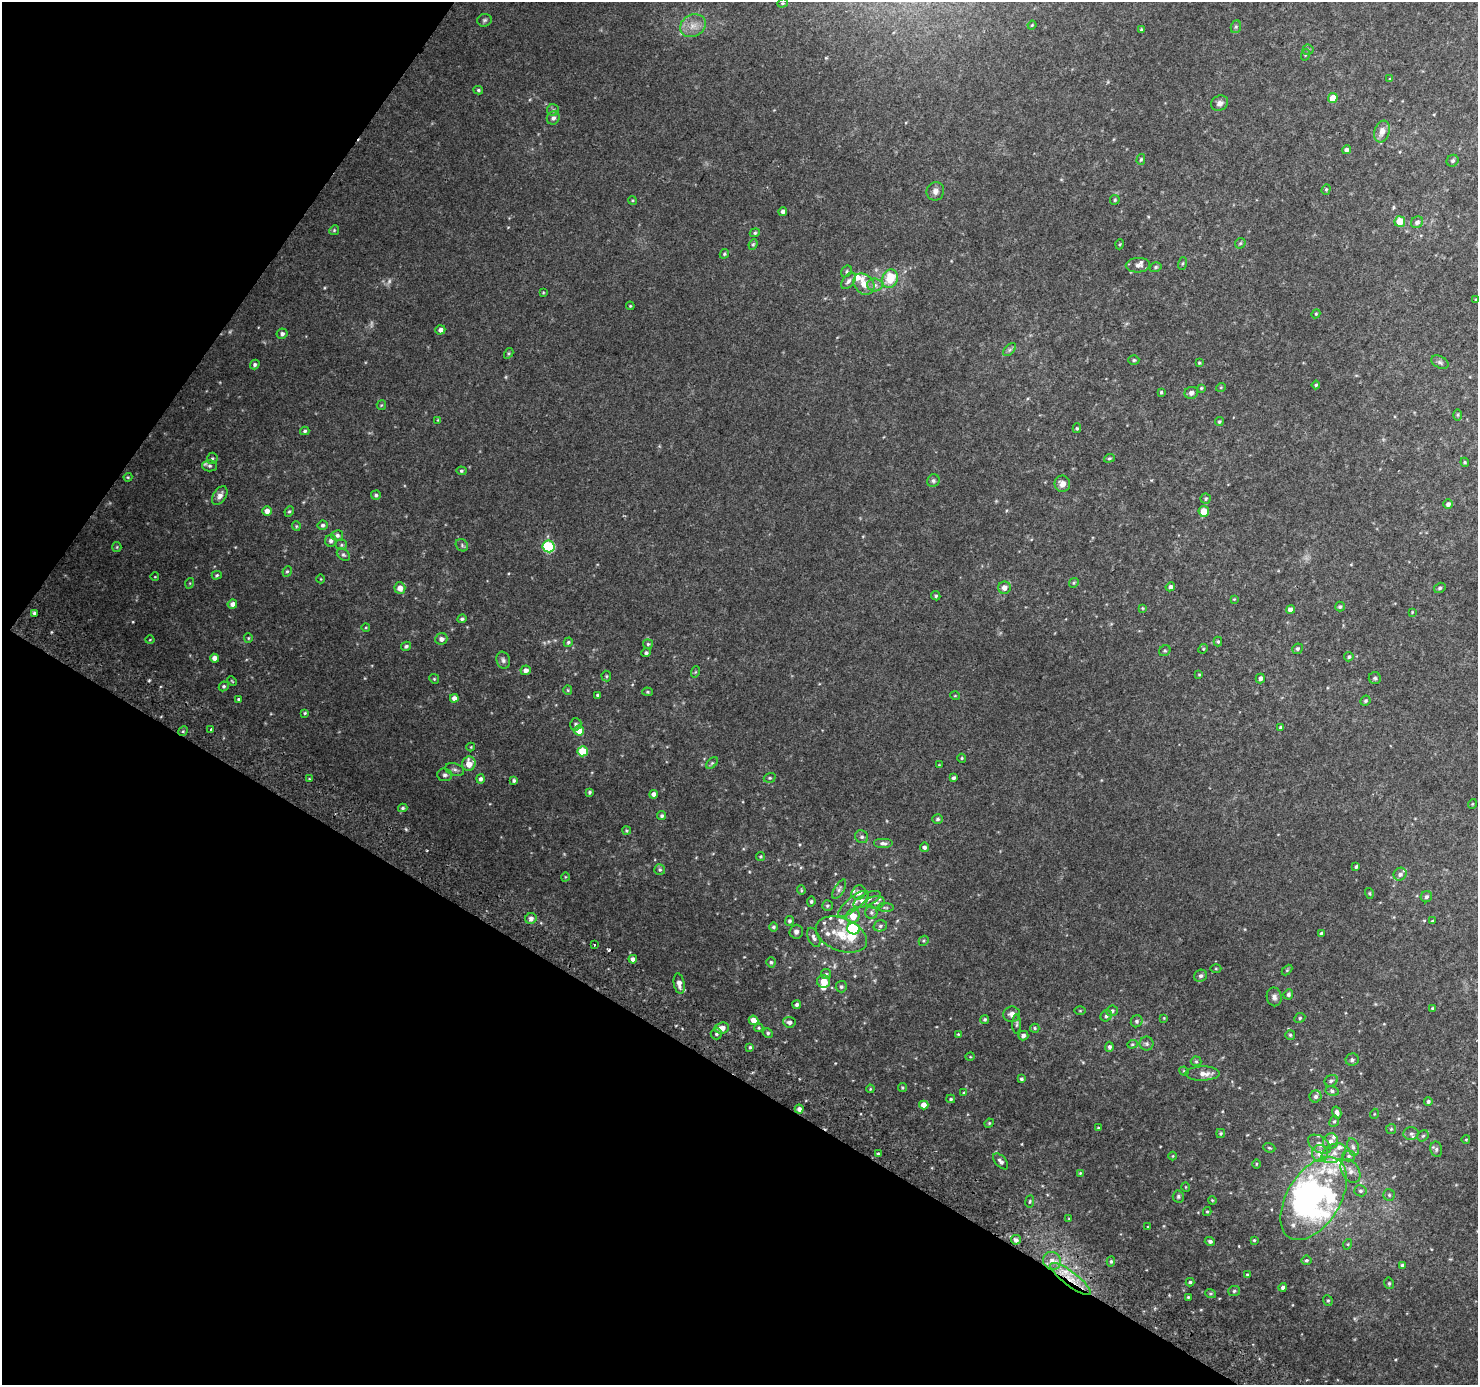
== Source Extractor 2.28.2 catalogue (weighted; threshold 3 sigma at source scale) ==
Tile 9 of 4 x 4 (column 1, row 3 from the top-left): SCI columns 32-1507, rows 1673-3055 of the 5961 x 6042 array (HDU 1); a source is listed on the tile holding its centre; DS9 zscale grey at full resolution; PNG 1480 x 1387 px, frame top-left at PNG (2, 2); each listed source drawn as its Kron ellipse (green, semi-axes under 4 px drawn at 4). Shown black and unused: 30% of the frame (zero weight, under 2 of 3 exposures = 2% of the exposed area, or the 3 px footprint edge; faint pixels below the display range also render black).
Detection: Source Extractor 2.28.2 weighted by HDU 2 'WHT'; one run over the whole footprint, this tile lists its part. Background 0.0747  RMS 0.013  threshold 0.0567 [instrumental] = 3 sigma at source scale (4.5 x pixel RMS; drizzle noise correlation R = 1.50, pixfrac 1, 0.0396/0.0396 arcsec/px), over >= 5 px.
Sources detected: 330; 4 too faint to see at this stretch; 4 inside a brighter object's white glare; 1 cosmic-ray / hot-pixel residue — neither listed nor drawn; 23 inside a brighter listed object's ellipse — not listed separately; the other 298 listed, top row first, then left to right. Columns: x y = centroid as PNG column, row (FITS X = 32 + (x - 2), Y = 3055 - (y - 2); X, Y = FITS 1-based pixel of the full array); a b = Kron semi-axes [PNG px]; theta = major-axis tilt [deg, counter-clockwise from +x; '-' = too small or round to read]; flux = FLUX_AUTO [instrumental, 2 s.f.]
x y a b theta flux
782 3 5 4 - 1.6
484 20 7 6 - 2.6
1032 25 4 3 - 1.1
693 26 13 11 29 13
1236 27 6 5 - 1.9
1141 29 4 4 - 1.2
1308 50 5 5 - 1.9
1305 55 6 3 71 1.1
1390 79 4 4 - 1.6
478 90 5 4 - 1.8
1333 98 5 4 - 14
1220 103 9 7 30 5.4
553 110 6 6 - 2.4
553 118 7 6 - 4.1
1382 132 11 7 72 9.4
1347 150 4 4 - 4.1
1141 159 5 4 - 1.8
1453 161 6 5 - 2.8
1326 189 5 4 - 1.6
935 191 9 8 - 5.6
632 200 4 3 - 1.2
1115 200 5 4 - 1.6
783 211 4 4 - 4.9
1400 222 5 5 - 21
1417 222 6 5 - 4.5
334 230 5 4 - 1.7
755 233 5 4 - 1.7
1240 243 6 4 44 1.6
753 244 5 4 - 1.6
1120 244 5 3 - 1
724 254 5 4 - 1.6
1182 263 6 3 71 1.5
1138 265 12 7 3 5.4
1156 267 6 4 17 2.2
846 271 6 4 58 2
890 279 9 7 69 32
848 281 9 5 52 3.9
864 284 11 9 -46 11
875 285 8 6 -2 4.3
543 293 3 3 - 1
1476 299 4 3 - 1.1
630 306 4 4 - 1.1
1316 314 4 4 - 1.2
440 330 5 4 - 4.2
282 334 5 5 - 4
1010 350 8 5 45 2.9
509 353 6 3 59 1.5
1134 360 5 4 - 1.9
1440 362 9 6 -30 3.2
1199 363 3 3 - 1.4
255 365 5 4 - 2.5
1316 385 4 4 - 1.7
1221 387 5 3 - 1.1
1201 388 4 4 - 1.5
1161 392 4 3 - 1.6
1191 393 7 6 - 4.8
381 405 5 4 - 1.3
1458 415 6 4 90 1.5
438 420 4 4 - 1.1
1219 422 4 4 - 1.8
1077 428 5 4 - 1.6
305 431 4 4 - 2.2
212 458 6 5 - 2.1
1109 458 5 4 - 1.8
1465 462 4 4 - 1.3
210 466 7 5 -1 3.1
461 471 5 4 - 1.7
128 477 4 4 - 1.2
933 481 6 6 - 2.7
1062 484 8 7 - 7
376 495 5 4 - 2.3
220 496 10 6 58 6.9
1206 499 5 5 - 2
1448 504 5 4 - 4
267 511 5 5 - 6.7
289 511 5 4 - 1.7
1204 511 5 5 - 18
323 525 5 4 - 2.8
296 526 5 4 - 1.4
337 535 6 5 - 3.1
331 541 6 5 - 3.7
341 545 6 5 - 2.4
462 545 7 5 -48 2.5
548 546 6 6 - 98
117 547 5 4 - 1.3
343 555 7 5 -40 2.4
287 571 5 4 - 1.7
217 575 5 4 - 1.7
155 577 4 3 - 0.81
321 579 4 3 - 0.88
190 583 5 3 - 1.1
1074 583 5 4 - 1.6
1170 587 5 4 - 5.1
400 588 5 5 - 9.5
1004 588 6 6 - 7.2
1440 588 6 5 - 2.2
936 596 5 4 - 2.2
1234 599 4 4 - 1
232 604 5 4 - 5.6
1340 607 5 5 - 2
1142 608 4 4 - 1.2
1290 610 4 4 - 5.4
1412 612 3 2 - 0.84
34 613 4 3 - 2.7
462 619 4 4 - 2.3
366 627 4 3 - 1.1
248 638 5 4 - 1.4
441 639 6 5 - 5.1
150 640 4 3 - 0.87
568 642 5 4 - 1.9
1218 642 5 4 - 1.8
648 644 5 5 - 1.8
406 646 5 4 - 2.5
1203 649 5 4 - 1.3
1297 649 5 5 - 2.4
1165 651 6 5 - 2
646 653 4 4 - 2.1
1349 657 5 4 - 2.2
214 658 4 4 - 6.8
503 660 9 6 -72 3.5
526 670 5 5 - 5.9
695 672 6 3 71 1.3
1199 674 4 3 - 1.1
606 676 5 5 - 1.6
1260 678 5 4 - 4
1375 678 6 6 - 2.3
434 679 5 4 - 1.4
232 681 5 3 - 0.98
224 686 5 4 - 2.2
568 690 5 4 - 1.3
648 692 5 4 - 1.6
598 695 3 3 - 1.8
955 696 5 3 - 0.97
454 698 4 4 - 5.7
238 699 4 3 - 1.3
1365 701 5 4 - 2
305 713 4 4 - 1.5
576 724 6 5 - 2.3
1281 727 4 4 - 2.7
211 729 4 2 - 1.1
183 731 5 4 - 1.5
579 731 5 5 - 20
471 747 4 4 - 1.1
583 751 5 5 - 33
962 758 4 4 - 1.5
712 763 7 4 45 2
469 764 7 6 - 14
939 765 3 3 - 0.94
455 769 10 6 -19 3.9
445 775 7 6 - 3.6
770 778 6 4 19 1.8
954 778 4 3 - 2.7
309 779 4 3 - 1.1
480 779 4 4 - 3.4
514 781 4 4 - 2.2
589 792 3 3 - 1.8
654 794 4 4 - 6.1
1472 804 5 3 - 0.9
403 808 4 4 - 2.2
662 816 4 4 - 2.6
937 819 5 4 - 2.1
627 830 4 4 - 1.5
862 837 7 6 - 3.1
883 843 10 5 0 4.6
924 847 4 4 - 3.4
760 856 4 4 - 1.5
1356 867 4 3 - 2.1
660 870 5 5 - 2.2
1400 874 7 6 - 4.1
565 877 4 3 - 0.94
839 889 11 5 60 3.6
801 890 4 4 - 1.3
859 893 7 6 - 7.1
1369 893 5 4 - 1.4
1426 897 6 5 - 3.2
867 899 15 6 25 6.9
811 901 5 4 - 2.1
876 902 9 6 8 4.3
853 904 19 6 39 8.2
827 906 5 5 - 2
885 907 8 4 -1 2.3
871 913 7 6 - 2.9
853 916 7 6 - 19
531 918 6 5 - 4.9
789 921 5 4 - 2.6
1432 921 4 3 - 1.6
880 926 7 5 15 2.8
773 927 4 4 - 2.3
853 929 6 6 - 86
796 932 7 6 - 3.8
1321 933 4 3 - 1.6
841 935 27 16 -22 33
814 937 10 5 -66 4.2
924 941 5 4 - 1.5
594 945 3 3 - 3.8
633 959 4 4 - 4.7
771 962 5 4 - 2
1216 969 5 3 - 1.2
1287 970 6 4 45 1.3
826 974 5 5 - 1.8
1200 976 6 6 - 3.5
824 981 6 6 - 13
679 984 10 5 -80 7.7
841 987 5 5 - 2.6
1288 994 5 4 - 2.6
1274 997 9 7 -80 4.5
797 1005 4 4 - 2.6
1432 1008 3 3 - 1.5
1080 1011 5 3 - 1.2
1112 1011 6 5 - 3.1
1012 1014 8 7 - 6
1106 1016 6 5 - 2.6
1164 1018 4 4 - 0.96
1300 1018 6 4 25 1.8
985 1019 4 4 - 2.1
753 1020 5 4 - 11
1137 1021 6 5 - 2.8
789 1022 6 5 - 4.4
1017 1024 10 3 89 2.1
722 1028 7 5 7 7.9
759 1028 4 3 - 1.5
1035 1028 5 4 - 1.6
768 1033 5 4 - 2.1
716 1034 6 6 - 2.8
958 1034 3 3 - 0.99
1290 1035 5 5 - 1.8
1023 1036 5 5 - 3.5
1132 1044 5 4 - 1.5
1147 1044 7 7 - 3.4
750 1047 3 3 - 1.7
1109 1047 5 4 - 2.6
970 1057 5 3 - 0.97
1352 1060 6 6 - 2.7
1196 1061 5 5 - 1.8
1184 1071 4 4 - 1.3
1202 1074 17 7 1 9.9
1021 1079 3 3 - 2
1331 1081 7 5 26 2.7
902 1088 4 4 - 1.5
870 1089 4 3 - 1
1332 1091 7 5 -11 2.7
964 1092 4 4 - 1.4
1316 1096 6 6 - 3
951 1099 4 3 - 1.9
1428 1101 4 4 - 2.6
924 1105 5 4 - 8.3
799 1109 4 4 - 4.6
1337 1113 6 4 -76 4.7
1374 1114 5 3 - 1.1
1334 1121 6 4 65 2
989 1123 5 4 - 1.3
1098 1128 3 3 - 1.1
1391 1129 5 5 - 1.6
1221 1133 4 4 - 1.7
1411 1134 7 6 - 3.3
1423 1136 6 5 - 1.7
1466 1139 4 3 - 0.85
1330 1141 8 7 - 5.8
1319 1144 13 8 -33 7.5
1353 1147 9 5 -75 3.7
1269 1148 6 4 -20 1.7
1436 1149 8 6 -79 3.2
1320 1153 8 8 - 13
1334 1153 13 9 29 11
878 1154 4 3 - 1.6
1173 1156 4 3 - 0.91
1349 1156 6 5 - 2.6
1001 1161 9 5 -48 4.4
1256 1164 4 3 - 0.97
1350 1171 13 8 -60 8.3
1080 1173 4 3 - 1.2
1186 1187 5 3 - 0.84
1360 1191 6 5 - 2.5
1389 1195 6 5 - 2.4
1178 1196 6 5 - 2.3
1314 1198 46 26 58 240
1212 1200 4 3 - 1.1
1030 1201 6 4 83 1.7
1207 1212 4 4 - 1.5
1069 1219 3 3 - 1.1
1148 1227 3 3 - 0.97
1016 1240 5 5 - 4
1254 1240 3 3 - 1.3
1210 1241 5 4 - 3.2
1348 1244 5 3 - 1.1
1306 1260 5 4 - 2
1052 1261 9 8 - 9.8
1111 1261 5 4 - 2
1402 1265 4 4 - 2.5
1247 1275 3 3 - 1.8
1071 1279 25 7 -37 23
1190 1282 4 4 - 2
1389 1283 6 4 -77 2
1283 1287 4 4 - 3.2
1234 1291 6 5 - 2.2
1211 1294 5 3 - 1.5
1188 1297 3 3 - 1.4
1328 1300 5 4 - 1.7
Overlapping masked pixels (flux is a lower limit): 1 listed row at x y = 1071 1279